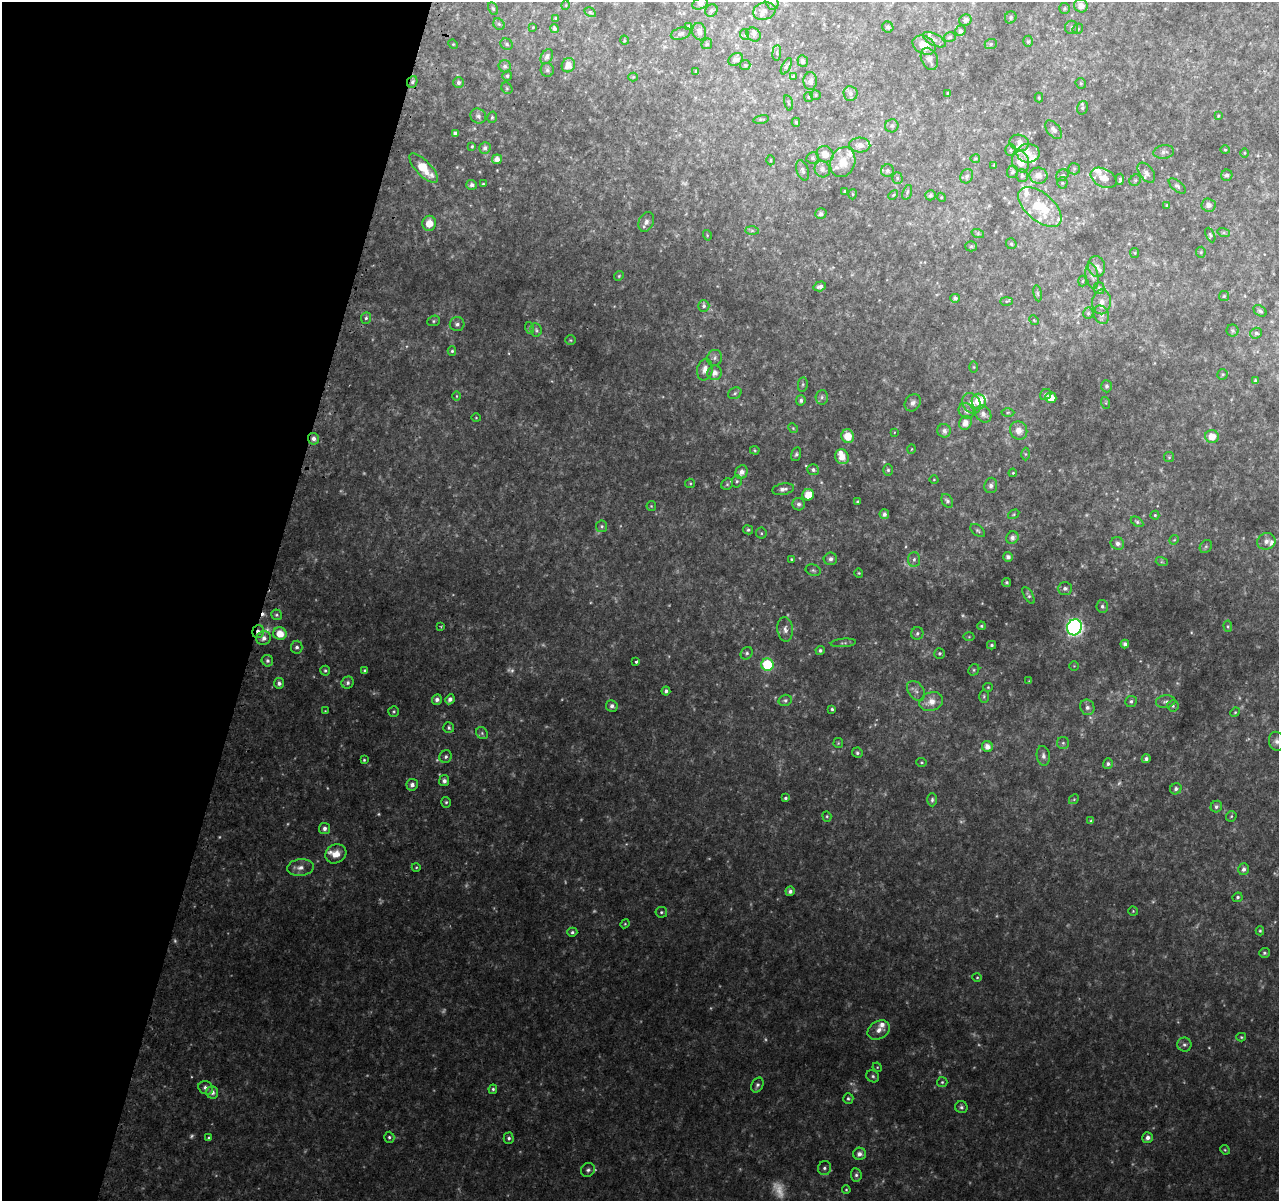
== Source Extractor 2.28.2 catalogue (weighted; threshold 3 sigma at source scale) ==
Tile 9 of 4 x 4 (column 1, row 3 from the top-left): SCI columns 44-1320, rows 1465-2663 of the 5195 x 5393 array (HDU 1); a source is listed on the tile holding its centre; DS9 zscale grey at full resolution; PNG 1281 x 1203 px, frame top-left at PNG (2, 2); each listed source drawn as its Kron ellipse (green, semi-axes under 4 px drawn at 4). Shown black and unused: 21% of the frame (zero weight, under 2 of 3 exposures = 3% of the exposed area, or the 3 px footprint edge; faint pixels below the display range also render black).
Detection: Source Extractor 2.28.2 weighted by HDU 2 'WHT'; one run over the whole footprint, this tile lists its part. Background 0.0588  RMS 0.0091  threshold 0.0411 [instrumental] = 3 sigma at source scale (4.5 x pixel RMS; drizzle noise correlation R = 1.50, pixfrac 1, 0.0396/0.0396 arcsec/px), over >= 5 px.
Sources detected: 389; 34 too faint to see at this stretch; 1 cosmic-ray / hot-pixel residue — neither listed nor drawn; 24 inside a brighter listed object's ellipse — not listed separately; the other 330 listed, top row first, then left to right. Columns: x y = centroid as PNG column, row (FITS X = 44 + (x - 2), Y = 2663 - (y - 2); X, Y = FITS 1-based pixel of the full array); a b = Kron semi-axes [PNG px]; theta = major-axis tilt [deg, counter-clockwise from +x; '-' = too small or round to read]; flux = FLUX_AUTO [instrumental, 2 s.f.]
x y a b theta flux
772 2 8 6 -73 2.5
700 4 8 5 23 2.6
566 5 5 3 - 0.69
1081 6 7 6 - 7
1065 8 5 5 - 1.4
493 9 6 4 -62 1.6
711 11 6 6 - 1.9
764 11 11 8 17 4.9
590 12 6 4 -30 1.1
1011 17 6 5 - 1.8
555 18 4 3 - 0.94
965 20 6 5 - 2.7
499 24 6 5 - 1.6
689 26 4 4 - 1.3
533 27 3 3 - 0.6
888 27 6 5 - 2.2
1072 27 6 6 - 2.1
554 29 4 4 - 2.2
1078 29 5 5 - 1.3
960 31 5 5 - 1.9
699 32 9 7 -75 3.6
681 34 10 6 16 2.6
745 35 5 3 - 0.89
754 35 8 6 -39 2.7
950 37 6 4 15 1.5
624 40 5 3 - 0.71
934 40 12 5 -28 3.7
1028 41 5 5 - 1.3
453 44 5 4 - 0.84
506 44 6 5 - 1.8
707 44 6 4 45 1.2
991 44 6 5 - 1.5
924 45 12 8 -28 14
777 53 8 4 84 1.6
547 57 8 5 58 3.1
735 59 8 6 34 3.4
929 59 11 8 -66 5.8
803 61 6 5 - 2.4
568 65 7 6 - 8.1
745 65 5 5 - 1.3
505 66 6 6 - 2.3
786 66 9 4 63 2
547 70 7 6 - 2.1
696 71 3 3 - 1.1
507 76 5 4 - 1.5
633 77 4 4 - 0.92
793 77 3 3 - 8.4
810 81 9 7 -89 3.5
412 82 6 5 - 1.8
458 83 5 5 - 2.2
1081 83 5 5 - 1.1
507 88 6 5 - 1.1
948 93 3 2 - 1.1
850 94 7 7 - 2.8
816 95 5 4 - 1.1
808 97 5 4 - 1.2
1039 98 5 4 - 0.92
788 103 8 3 -76 0.85
1082 108 7 5 74 1.6
478 116 8 7 - 3.1
1218 116 3 3 - 0.78
492 117 6 4 74 1.5
761 119 8 3 12 1.2
796 122 4 4 - 1.2
892 126 7 6 - 2.2
1053 130 11 6 -51 3.6
455 133 4 4 - 2.3
1019 143 10 8 -19 4.8
860 145 10 7 -3 5.7
472 146 3 3 - 1.1
485 148 6 5 - 2.9
1010 150 6 5 - 1.6
1225 150 5 4 - 1
1164 152 10 6 8 3
1028 153 11 9 -1 7.3
1245 153 5 3 - 0.78
825 154 9 8 - 8.2
813 158 6 6 - 1.7
497 159 5 5 - 5.2
975 159 5 4 - 1
771 160 5 3 - 0.83
843 162 15 12 69 14
1020 162 11 8 -71 11
994 165 3 2 - 0.67
424 168 19 7 -46 24
822 169 8 7 - 3.7
1074 169 6 5 - 1.6
803 170 10 5 -72 2.7
887 171 6 6 - 2.4
1012 172 6 5 - 2
1146 173 11 7 -53 3.5
1062 175 6 5 - 1.6
1227 175 6 5 - 2.3
967 176 7 6 - 2.2
1022 176 6 5 - 2.1
1038 176 9 8 - 6.2
897 178 6 5 - 1.4
1104 178 14 9 -27 7.2
1120 179 5 3 - 1.7
1135 180 6 5 - 1.4
1062 183 5 5 - 1.3
483 184 3 3 - 0.89
472 185 5 5 - 3
1177 186 10 5 -40 2.3
844 191 3 2 - 0.69
907 192 8 4 72 1.5
853 194 5 3 - 0.86
893 195 6 3 44 1
930 195 5 5 - 1.7
941 197 4 3 - 0.78
1166 205 4 3 - 0.7
1208 205 7 6 - 4.4
1040 207 26 14 -40 40
821 214 6 5 - 2.2
646 222 10 7 65 3.4
429 223 7 7 - 11
752 230 7 4 0 1.8
1224 233 6 4 -18 1.2
978 234 6 4 -19 1.2
707 235 5 3 - 0.8
1210 235 8 4 -65 1.4
1011 244 5 5 - 1.7
971 246 5 5 - 1.3
1201 252 5 5 - 1.2
1135 253 5 4 - 0.97
1097 266 10 8 -80 5.1
619 276 5 4 - 1.2
1092 276 13 6 -79 3.5
1082 281 5 3 - 1
820 286 6 4 17 3.1
1099 288 6 5 - 2.5
1038 293 8 4 -81 1.4
1224 296 5 5 - 1.4
955 298 4 4 - 3
1006 301 6 3 0 1.1
1101 302 12 9 83 6.8
704 306 6 5 - 2.2
1260 311 7 5 -35 2
1088 313 5 5 - 1.6
1101 315 9 7 -65 4
366 318 6 5 - 1.8
1034 320 5 4 - 0.96
434 321 6 5 - 1.4
457 324 7 7 - 3.3
530 328 6 4 -70 1.3
536 330 7 5 -82 2
1233 331 6 6 - 1.7
1256 333 6 5 - 2.5
570 340 5 4 - 1.1
452 351 4 4 - 1.3
715 358 8 7 - 3
974 367 5 3 - 0.81
705 370 11 7 80 7.3
715 373 7 7 - 6
1223 374 5 5 - 1.3
1256 381 4 4 - 2.1
803 384 7 5 83 1.3
1107 386 6 5 - 2.1
735 393 7 5 29 2
1046 394 6 5 - 2
457 396 5 3 - 0.86
822 397 7 6 - 2.3
1051 398 5 5 - 9.6
801 400 5 4 - 2.4
979 401 7 7 - 15
913 403 9 7 56 3.6
972 403 11 8 -56 7.8
1106 403 6 4 -72 1.1
966 411 8 7 - 3.3
1008 412 6 4 1 1.5
983 414 9 7 -48 5.2
476 418 4 4 - 0.81
965 423 7 6 - 5.7
793 428 5 4 - 1.1
1019 430 9 8 - 7.6
944 431 7 7 - 3.9
894 432 3 3 - 1.3
848 436 7 6 - 13
1212 436 7 6 - 11
313 439 6 5 - 4.1
912 449 4 3 - 0.67
755 450 5 4 - 1
796 454 7 5 74 2
1025 454 6 4 -89 1.3
842 457 8 6 -61 9.7
1169 457 5 5 - 1.2
813 470 6 5 - 2.4
888 470 6 5 - 1.6
742 472 7 6 - 5.7
1013 473 4 3 - 0.9
934 480 4 3 - 0.7
737 481 6 5 - 1.6
690 483 5 4 - 1
727 484 6 5 - 1.5
991 485 8 6 81 2.9
783 489 11 5 10 3.7
808 495 6 5 - 11
947 501 7 5 -60 2.2
858 502 4 3 - 1.5
799 504 6 6 - 3.2
651 506 5 4 - 1
884 514 5 4 - 3.1
1014 514 6 4 32 1
1155 515 4 4 - 1.1
1137 522 7 4 -34 1.6
602 526 6 5 - 1.8
748 530 5 4 - 1.5
978 530 8 5 -37 1.7
761 533 5 5 - 1.3
1012 538 6 6 - 3.7
1174 540 5 4 - 0.91
1266 541 9 8 - 3.9
1117 543 7 6 - 3.9
1206 546 7 5 54 1.7
1008 557 5 5 - 3.2
791 559 3 3 - 0.85
830 559 7 6 - 3.6
914 559 7 6 - 2.6
1162 562 6 4 -17 1.2
813 570 8 5 -20 1.8
859 573 4 4 - 0.99
1007 582 4 4 - 1.3
1065 588 7 6 - 2.9
1029 595 9 4 -59 2
1102 606 6 5 - 2.2
276 615 5 5 - 1.6
981 626 4 3 - 0.99
1228 626 6 4 -84 1.1
441 627 4 4 - 0.98
1074 627 8 7 - 310
785 629 12 7 -84 4.6
258 631 6 5 - 3.6
917 633 6 6 - 2.3
280 634 6 6 - 14
969 637 5 3 - 0.76
264 638 7 6 - 4.8
843 643 12 4 4 1.9
1125 644 4 4 - 2.7
992 645 4 3 - 1.6
297 647 6 6 - 2.5
820 650 4 4 - 1.8
747 653 7 5 50 1.8
939 653 5 5 - 1.6
267 661 6 5 - 2.5
636 661 3 3 - 3.6
767 665 6 6 - 52
1074 666 4 4 - 0.86
365 670 4 3 - 1.4
974 670 6 5 - 1.4
325 671 5 5 - 1.6
1029 681 4 4 - 0.72
279 683 5 5 - 3.4
348 683 6 6 - 2.5
988 687 4 4 - 1
666 691 4 4 - 2.6
916 691 11 7 -53 4.1
984 696 6 4 -89 1.3
437 699 5 5 - 3.4
450 699 5 4 - 3.7
785 700 6 5 - 2.1
1131 701 6 5 - 2
931 702 12 9 19 10
1166 702 10 6 7 2.9
612 706 6 6 - 2.9
1173 706 6 5 - 1.7
1087 707 8 7 - 3.7
832 709 3 3 - 1.4
325 711 3 3 - 0.61
394 711 5 5 - 1.4
1235 712 5 4 - 1.1
449 728 5 5 - 1.9
482 733 6 5 - 1.8
1276 741 9 7 -80 3.5
838 743 5 5 - 1
1063 743 6 6 - 1.7
987 747 6 5 - 6.1
857 753 5 5 - 1.9
1043 756 10 6 -81 3.5
446 757 6 6 - 2.3
1146 759 4 4 - 2.6
364 760 4 4 - 1.1
922 762 5 4 - 1
1108 764 5 5 - 2.2
444 781 5 5 - 3.5
412 785 6 5 - 3.9
1176 789 6 5 - 2.4
785 798 4 3 - 1.5
1074 799 5 4 - 1.1
932 800 7 5 -90 2
446 802 5 4 - 1.5
1216 807 6 5 - 2.3
827 816 5 4 - 1.2
1231 816 6 4 47 1.1
1091 821 4 3 - 1.6
324 828 5 5 - 3.3
336 854 11 9 27 9.8
416 867 4 4 - 0.98
300 868 13 8 7 6.8
1244 869 6 5 - 3.2
790 891 5 4 - 3.3
1237 897 5 4 - 1.9
1133 911 5 4 - 1
661 912 6 5 - 1.6
625 924 4 4 - 0.89
1260 931 4 4 - 1.3
572 932 5 4 - 2.1
1264 953 5 5 - 1.7
977 977 4 4 - 1
879 1030 12 8 30 6.1
1241 1037 5 4 - 1.2
1184 1045 7 7 - 2.6
877 1067 5 4 - 0.83
873 1076 7 5 -35 2
942 1082 5 5 - 1.4
757 1085 8 5 63 2.4
206 1088 8 6 -29 3.8
493 1089 5 4 - 1.7
212 1092 6 6 - 4
848 1098 5 5 - 1.6
961 1107 6 6 - 2.1
389 1137 5 5 - 1.8
209 1138 3 3 - 1.5
509 1138 5 5 - 2.2
1148 1138 5 5 - 3.7
1225 1150 5 4 - 1.1
859 1154 6 6 - 4.4
824 1168 7 6 - 2.6
588 1170 7 6 - 2.4
856 1175 7 5 -82 2.4
846 1190 4 3 - 0.96
Overlapping masked pixels (flux is a lower limit): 3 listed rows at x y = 412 82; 313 439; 258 631
Isophote crosses this tile's border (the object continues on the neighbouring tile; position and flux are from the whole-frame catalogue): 3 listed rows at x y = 772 2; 1081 6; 1276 741